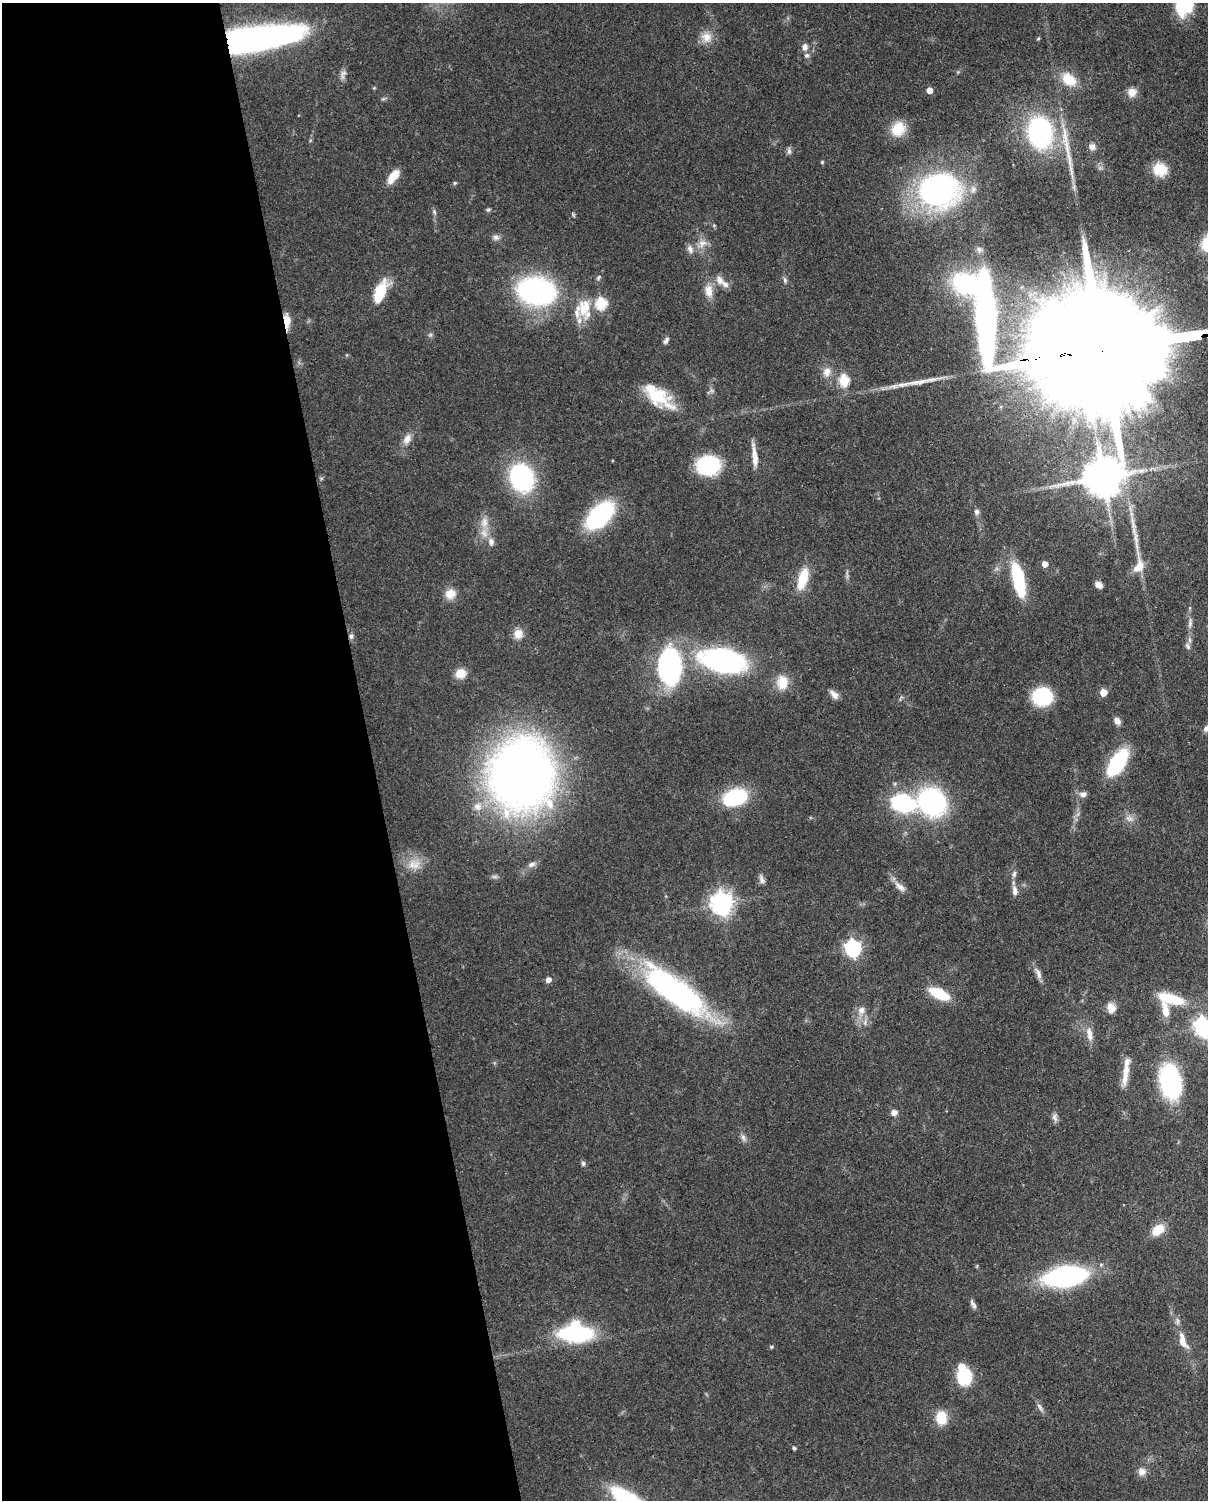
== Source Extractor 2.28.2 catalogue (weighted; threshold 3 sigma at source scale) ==
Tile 5 of 4 x 3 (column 1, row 2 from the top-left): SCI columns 90-1295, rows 1651-3148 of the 5005 x 4911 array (HDU 1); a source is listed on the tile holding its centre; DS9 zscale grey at full resolution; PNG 1210 x 1502 px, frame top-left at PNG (2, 3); no overlay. Shown black and unused: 31% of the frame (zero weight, under 3 of 4 exposures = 7% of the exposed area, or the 3 px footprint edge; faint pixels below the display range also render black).
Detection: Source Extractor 2.28.2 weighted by HDU 2 'WHT'; one run over the whole footprint, this tile lists its part. Background 0.105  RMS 0.0041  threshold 0.0186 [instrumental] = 3 sigma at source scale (4.5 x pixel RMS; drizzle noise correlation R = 1.50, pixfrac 1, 0.05/0.05 arcsec/px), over >= 5 px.
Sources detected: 128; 3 too faint to see at this stretch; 3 inside a brighter object's white glare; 3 long thin detections or spike segments (spike, bleed or trail) — not listed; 8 inside a brighter listed object's ellipse — not listed separately; the other 111 listed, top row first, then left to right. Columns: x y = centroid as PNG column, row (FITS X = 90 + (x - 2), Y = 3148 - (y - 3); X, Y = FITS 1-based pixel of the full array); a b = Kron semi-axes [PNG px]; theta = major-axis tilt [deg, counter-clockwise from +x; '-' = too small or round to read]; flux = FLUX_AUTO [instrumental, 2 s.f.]
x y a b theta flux
706 37 16 14 -22 5
1038 39 5 3 - 0.41
245 41 81 19 10 210
805 47 9 7 79 2.1
343 73 11 7 37 1.7
1069 79 18 13 -39 10
374 88 4 4 - 0.43
929 90 4 4 - 4.9
1132 92 10 10 - 4.2
383 99 7 4 18 0.66
898 129 18 16 54 10
1040 132 24 18 -88 82
1092 147 9 8 - 2.1
789 151 9 6 82 1.2
822 162 4 4 - 0.53
1160 169 16 14 -25 8.3
393 176 16 7 54 8.1
455 183 5 5 - 0.53
938 190 38 31 4 110
488 210 7 5 27 0.68
434 212 7 5 -69 0.9
714 225 5 3 - 0.37
496 237 9 8 - 1.7
702 243 13 11 38 3.6
690 249 12 7 -69 2.1
979 249 10 7 -69 1.6
598 278 8 5 50 0.84
719 280 14 10 -61 3.1
785 280 8 5 -81 1
536 291 36 25 -10 82
709 291 15 10 -86 5.1
380 293 26 10 67 15
601 303 6 6 - 40
584 307 28 19 80 12
287 321 18 7 -87 4.4
430 335 6 6 - 0.81
666 340 9 5 58 1.3
1119 347 115 26 6 40000
827 372 14 10 76 3.7
844 381 6 5 - 27
658 396 37 19 -32 18
407 439 14 10 61 3.5
754 454 26 6 -85 4.5
708 465 17 13 7 49
1103 477 31 13 78 1400
522 478 23 19 -69 58
976 512 7 6 - 1.5
600 515 23 13 45 64
484 522 16 11 85 4.9
491 542 11 8 -85 2.4
1045 564 5 5 - 3.8
1139 566 24 13 81 7.1
803 578 23 9 72 13
1018 579 31 9 -77 38
1099 585 8 6 -36 2.7
450 594 13 12 - 4.9
1190 623 16 6 84 2.2
518 634 12 11 - 4.3
351 636 7 6 - 1.1
1188 646 9 6 -65 1.4
723 661 35 18 -9 110
670 666 34 20 -87 77
460 673 11 10 - 6.3
782 682 15 12 86 8.2
1103 692 5 5 - 7.8
834 694 14 7 -45 2.4
1042 696 15 13 4 35
1117 721 9 7 -53 2.3
1206 728 11 7 54 1.7
1117 763 20 9 57 54
521 775 51 47 79 420
1083 794 9 7 6 1.9
735 797 24 15 17 31
932 802 21 19 -46 79
904 803 25 18 -13 40
478 807 12 11 - 3.8
414 864 20 15 -2 7.1
531 864 11 7 21 1.9
1014 874 9 5 75 1.3
762 879 13 6 -70 1.7
900 887 19 8 -41 3.2
1015 891 13 6 -83 2.4
722 903 8 7 - 320
853 948 7 6 - 130
1038 973 18 6 -67 2.5
548 980 5 5 - 2.7
676 991 86 26 -36 97
939 994 19 8 -27 17
1170 999 29 10 -15 16
1111 1008 14 10 -81 3.7
861 1010 12 10 83 3.4
1165 1010 22 9 -81 6.2
1203 1027 7 7 - 210
1089 1034 19 8 -80 4.2
1125 1072 20 10 83 4.6
1171 1081 35 19 -79 50
894 1113 7 7 - 2.3
1055 1117 11 7 -79 1.7
743 1138 10 6 -65 1.6
583 1163 7 5 -89 0.92
1158 1230 13 9 41 8.7
1065 1276 34 15 8 90
973 1304 14 5 -62 1.5
576 1333 30 16 -1 53
1183 1341 24 10 -71 5.8
771 1347 5 4 - 0.54
964 1377 11 9 77 32
1040 1407 14 5 -61 1.6
941 1418 13 10 -86 10
794 1448 5 3 - 0.88
1142 1472 11 11 - 2.7
Overlapping masked pixels (flux is a lower limit): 4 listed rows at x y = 245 41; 287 321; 1119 347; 351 636
Isophote crosses this tile's border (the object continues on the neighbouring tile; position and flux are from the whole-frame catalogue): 3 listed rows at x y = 1119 347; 1206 728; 1203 1027